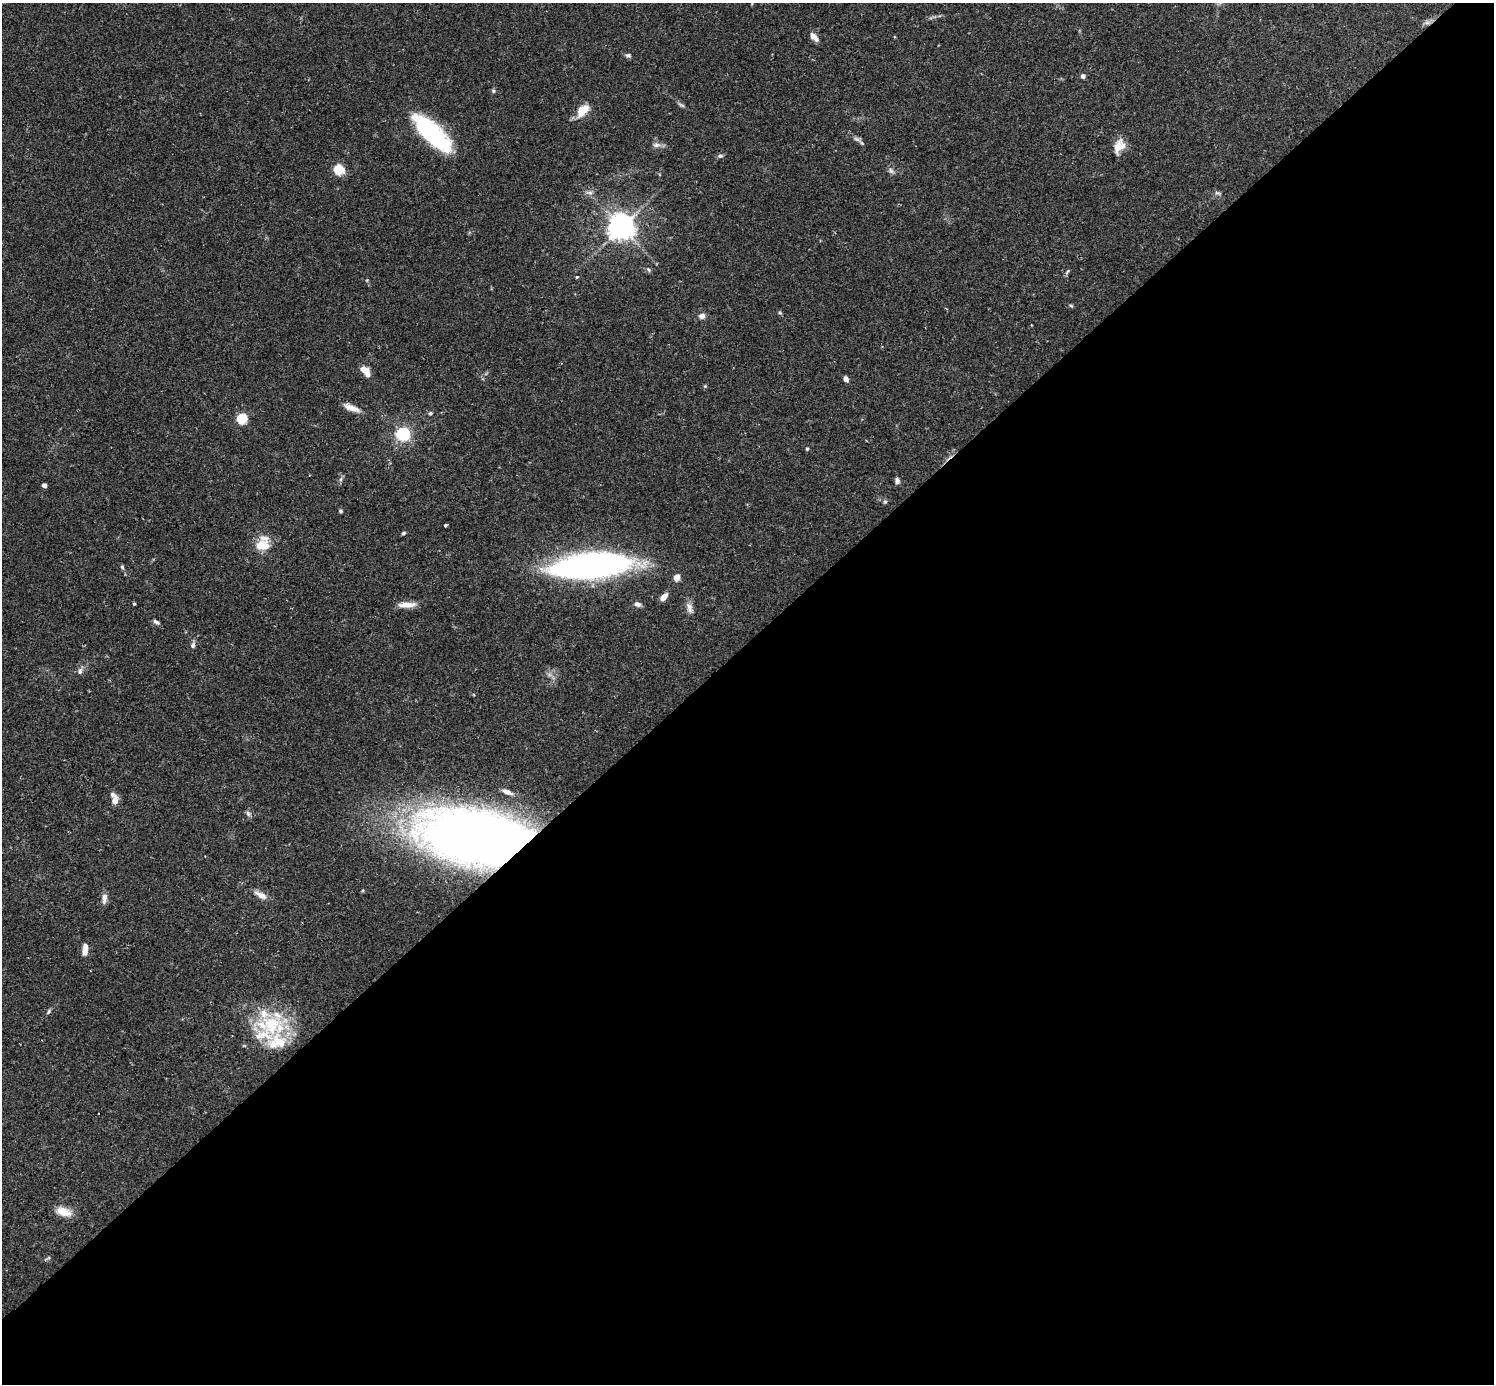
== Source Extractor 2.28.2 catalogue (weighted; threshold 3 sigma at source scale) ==
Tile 12 of 4 x 4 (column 4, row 3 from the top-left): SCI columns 4518-6009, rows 1573-2954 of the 6041 x 6040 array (HDU 1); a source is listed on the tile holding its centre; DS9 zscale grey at full resolution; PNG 1496 x 1386 px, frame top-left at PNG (2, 3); no overlay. Shown black and unused: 54% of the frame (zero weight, under 2 of 3 exposures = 2% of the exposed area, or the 3 px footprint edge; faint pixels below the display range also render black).
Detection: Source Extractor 2.28.2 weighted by HDU 2 'WHT'; one run over the whole footprint, this tile lists its part. Background 0.106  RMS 0.006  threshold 0.0269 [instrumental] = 3 sigma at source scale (4.5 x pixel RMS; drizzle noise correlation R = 1.50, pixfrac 1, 0.05/0.05 arcsec/px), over >= 5 px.
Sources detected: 69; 6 inside a brighter listed object's ellipse — not listed separately; the other 63 listed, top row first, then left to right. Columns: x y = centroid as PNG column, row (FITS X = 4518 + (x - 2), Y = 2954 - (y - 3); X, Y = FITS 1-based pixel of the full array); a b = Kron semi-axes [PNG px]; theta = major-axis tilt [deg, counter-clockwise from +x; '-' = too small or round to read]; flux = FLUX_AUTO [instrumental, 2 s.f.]
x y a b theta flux
1427 22 10 5 13 2.1
814 37 11 6 -48 4.3
628 55 7 5 -11 1.4
1083 76 5 5 - 1.8
493 91 6 5 - 0.92
681 105 10 4 -25 1.3
583 110 17 10 47 10
432 133 44 16 -44 69
857 139 13 5 -27 2.2
656 145 12 7 3 2.5
1117 147 22 10 67 6.9
720 156 7 5 9 1.3
339 169 12 12 - 8.7
891 171 10 5 -53 1.8
589 192 11 4 -5 1.6
1218 193 10 4 -17 1.3
621 227 9 8 - 580
648 269 7 4 -58 0.95
1067 271 9 3 68 0.94
577 277 4 3 - 0.65
1071 306 6 4 -28 0.78
780 313 6 3 -19 0.7
702 316 7 6 - 3
365 371 12 6 -51 7.7
846 379 6 4 -61 2.6
705 386 4 4 - 0.67
352 408 20 6 -22 5.9
430 413 6 4 22 0.84
242 418 5 5 - 50
403 434 6 6 - 87
807 449 4 4 - 0.77
341 479 7 4 71 1.2
897 481 8 5 -86 1.7
44 485 4 4 - 3
885 502 6 5 - 0.94
341 511 5 4 - 0.98
445 525 3 3 - 1.5
403 533 5 4 - 1
260 545 15 12 44 8.7
590 565 78 23 5 210
122 567 6 4 -47 0.91
677 577 7 6 - 4.3
664 597 9 5 48 4.2
134 604 3 3 - 0.81
637 604 9 7 -18 2.2
407 605 22 7 2 6
689 608 14 8 -80 3.4
156 622 9 5 -30 1.6
193 645 9 6 74 1.8
80 671 9 6 65 2
507 792 15 6 -22 4
112 795 9 6 -35 2
115 801 7 6 - 5.4
248 813 8 5 -63 1.5
478 837 75 35 -6 830
261 895 17 7 -27 4.7
104 898 14 6 85 3
85 949 12 5 85 5.1
49 1011 7 4 61 0.99
271 1025 44 37 3 47
98 1113 3 2 - 0.84
64 1212 21 10 -17 7.8
47 1258 11 3 27 0.93
Overlapping masked pixels (flux is a lower limit): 1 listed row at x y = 478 837